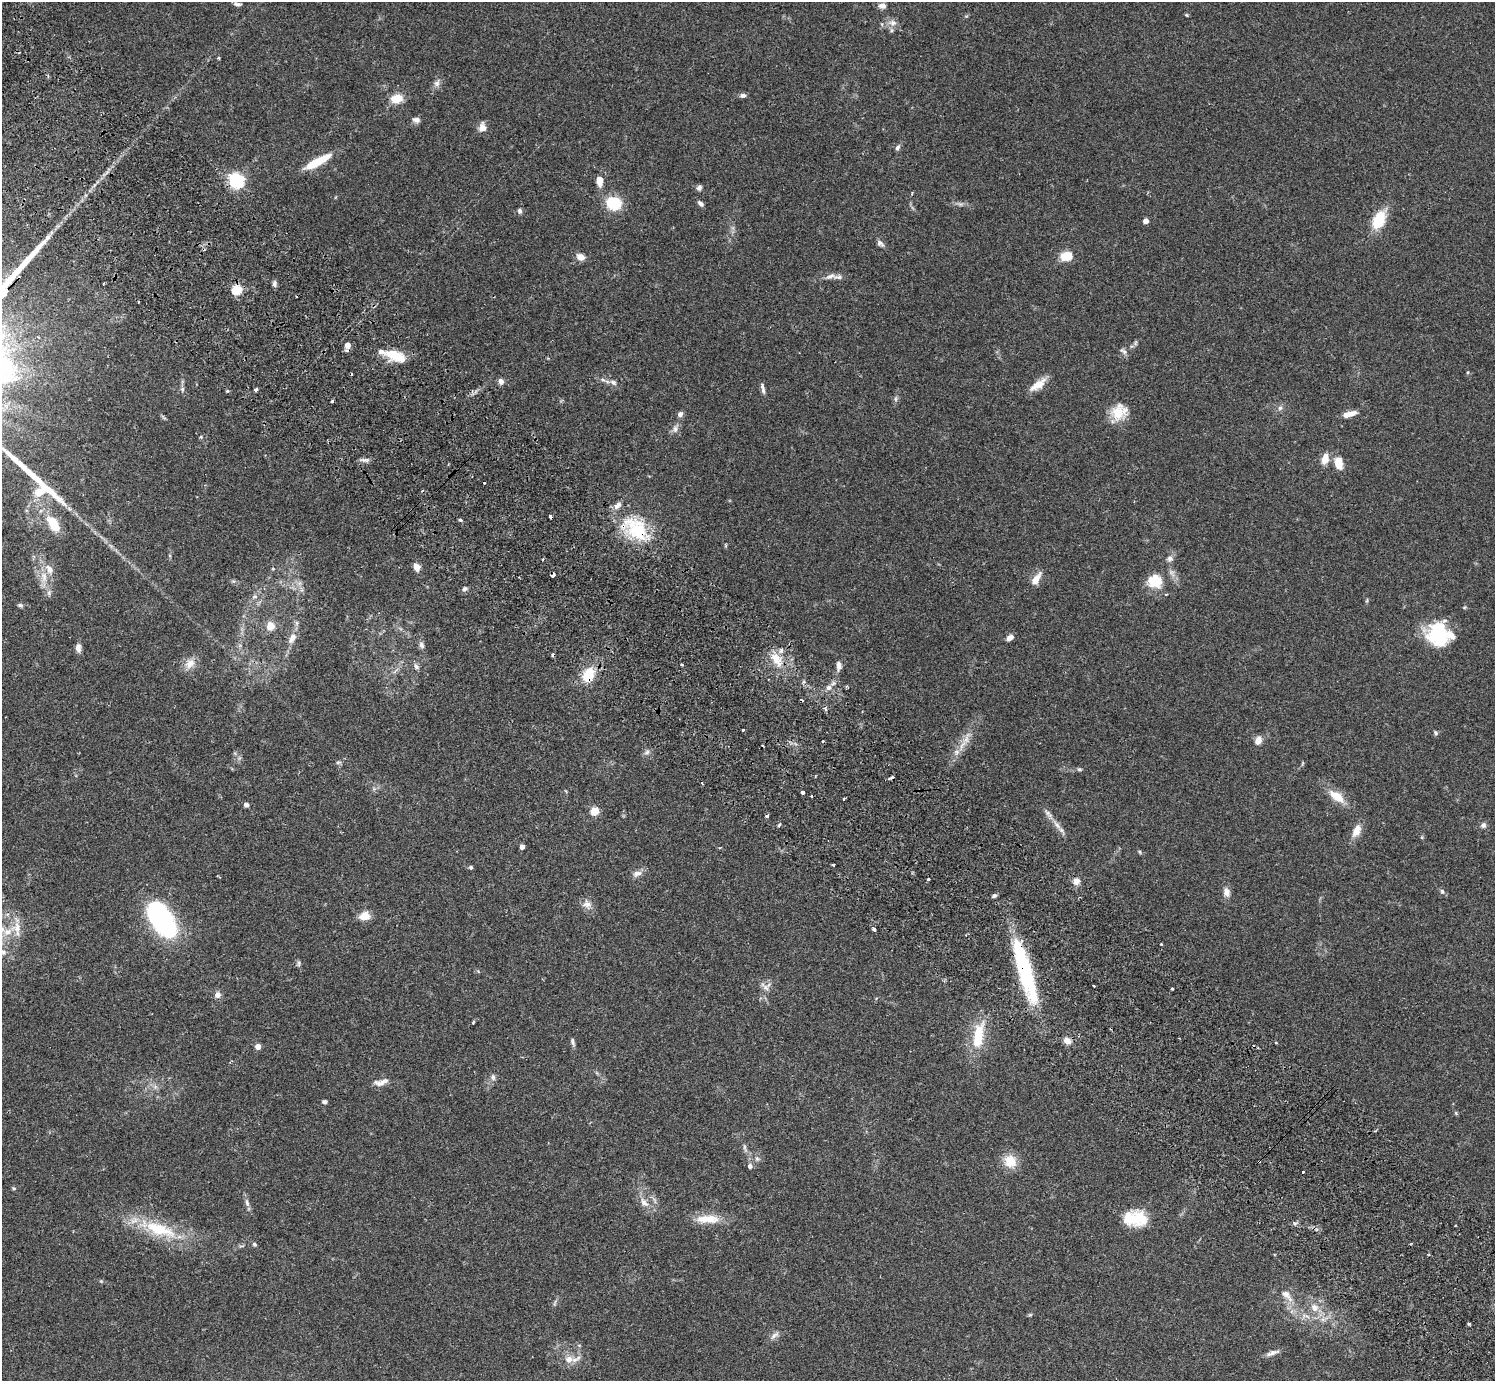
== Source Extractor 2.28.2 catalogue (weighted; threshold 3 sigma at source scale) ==
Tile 11 of 4 x 4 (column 3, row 3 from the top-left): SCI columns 3031-4523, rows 1726-3104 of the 6059 x 6069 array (HDU 1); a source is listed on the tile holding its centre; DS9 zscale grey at full resolution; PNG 1497 x 1383 px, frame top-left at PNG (2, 2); no overlay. Shown black and unused: <1% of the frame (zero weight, under 2 of 3 exposures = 3% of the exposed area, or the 3 px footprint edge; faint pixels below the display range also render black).
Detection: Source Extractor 2.28.2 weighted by HDU 2 'WHT'; one run over the whole footprint, this tile lists its part. Background 0.107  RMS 0.0065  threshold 0.029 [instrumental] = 3 sigma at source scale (4.5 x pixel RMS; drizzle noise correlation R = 1.50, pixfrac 1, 0.05/0.05 arcsec/px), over >= 5 px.
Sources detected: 173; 10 cosmic-ray / hot-pixel residue — not listed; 7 inside a brighter listed object's ellipse — not listed separately; the other 156 listed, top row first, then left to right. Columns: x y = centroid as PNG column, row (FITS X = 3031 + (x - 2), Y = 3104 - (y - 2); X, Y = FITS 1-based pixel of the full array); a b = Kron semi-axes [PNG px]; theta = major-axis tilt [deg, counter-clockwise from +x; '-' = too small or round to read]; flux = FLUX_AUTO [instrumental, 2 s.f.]
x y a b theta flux
237 4 11 5 -10 1.8
882 6 9 7 -10 2.5
1186 15 4 4 - 0.64
892 23 12 9 -11 4.3
218 58 4 3 - 0.73
437 83 12 8 66 3
743 95 8 6 0 1.9
397 99 14 10 10 11
416 120 9 7 -10 2.7
482 127 12 9 83 4
897 147 8 5 61 1.7
317 162 32 8 29 18
236 181 6 6 - 180
599 181 12 7 -85 5.9
699 188 7 6 - 1.7
614 203 16 14 -18 21
701 203 8 5 -42 2
960 204 8 5 -24 1.7
520 211 6 5 - 1.7
1379 220 17 10 60 25
1146 221 4 4 - 5.3
880 243 11 6 -40 2.1
1067 256 15 11 1 9.1
581 257 7 6 - 6.5
830 276 14 6 23 3
274 284 8 5 89 1.8
236 290 5 5 - 44
347 345 6 6 - 5.6
1132 346 7 4 17 1.1
1123 351 12 6 -35 2
395 355 25 11 -20 17
1468 372 5 3 - 0.6
603 380 6 4 -19 1.2
501 381 7 6 - 2.8
613 382 10 7 -32 2.5
1038 385 24 9 35 7.9
182 389 7 6 - 1.5
256 389 4 3 - 2.2
763 390 10 5 -76 2.1
227 391 4 3 - 0.7
895 399 9 4 90 1.4
332 401 3 2 - 1.3
1280 408 7 6 - 2
1118 413 22 18 78 14
680 414 6 5 - 2.7
1350 414 16 6 15 5.9
675 429 11 7 84 2.9
1325 459 12 7 75 7.2
365 460 14 5 1 2.2
1339 463 13 8 -78 9.5
484 483 3 2 - 1.1
551 517 4 3 - 2.8
460 520 5 4 - 0.96
53 524 24 13 -59 15
636 529 38 24 -41 41
1170 558 10 8 67 2.8
542 559 3 3 - 0.93
417 567 8 7 - 4.3
553 575 4 3 - 9.1
44 577 19 9 -85 8.5
1036 579 17 7 57 6.5
1155 581 12 11 - 22
464 589 6 5 - 1.8
254 596 8 6 2 1.9
1367 600 6 3 72 0.75
20 605 7 5 -9 1.3
270 626 11 10 - 6.5
1439 634 25 22 -20 44
292 638 15 8 59 4.8
1010 638 8 6 37 3.2
421 645 10 7 -71 2.2
78 648 11 6 -87 3.3
776 659 24 12 -53 12
190 663 17 12 52 6.5
682 664 3 3 - 1.4
839 666 11 6 -88 3.3
416 667 10 6 -55 2
588 675 15 11 63 17
828 687 7 7 - 2.6
826 709 6 4 -86 1.6
743 730 3 3 - 1.3
1436 733 6 5 - 1.2
1258 740 10 7 67 4.5
962 745 20 6 62 6.6
647 752 8 6 29 1.9
338 762 8 4 8 1.1
1302 763 6 4 70 0.69
1079 769 6 5 - 0.96
802 792 3 3 - 4.1
812 796 3 2 - 0.99
1337 796 22 10 -36 12
844 799 3 2 - 0.7
246 805 4 4 - 2.9
594 811 5 5 - 26
767 816 3 3 - 2
779 825 5 3 - 0.72
1057 825 18 6 -53 4.7
1483 825 8 7 - 2
1356 831 18 10 63 6.6
1422 837 6 3 72 0.71
522 847 4 4 - 4
1140 852 6 4 -39 0.93
833 865 3 2 - 1.1
471 867 5 5 - 1.1
637 874 13 8 17 3.6
928 879 3 3 - 0.87
1076 881 9 8 - 4
1442 891 7 5 -58 1.5
1227 892 11 8 -80 4.2
994 896 6 4 25 1.4
587 904 13 10 -14 4.6
364 916 12 9 9 7.4
163 921 29 14 -57 160
16 929 24 13 -79 11
874 929 4 3 - 3.8
3 952 11 7 -46 3.5
299 963 9 5 78 1.2
1024 969 76 13 -73 73
1093 986 3 2 - 0.83
766 988 12 9 -55 3.8
1172 989 3 3 - 1.8
217 995 8 8 - 3
473 1023 4 3 - 0.89
978 1035 28 11 82 23
1067 1041 10 7 -38 4.2
573 1042 10 5 -75 1.8
258 1047 4 4 - 7.2
493 1077 10 7 -80 2.1
381 1082 21 8 13 4.7
155 1087 7 5 46 1.7
325 1102 6 5 - 1.5
1456 1113 5 4 - 0.79
745 1148 13 4 -74 1.9
757 1158 7 5 -45 1.5
1010 1161 14 13 - 13
750 1166 6 6 - 1.9
1303 1172 3 3 - 1.4
14 1188 6 4 -21 0.82
644 1202 16 8 -47 5
247 1203 12 5 -77 2.5
1135 1218 28 18 -2 22
708 1219 33 11 0 13
1295 1223 6 4 17 1.2
160 1229 53 18 -19 36
254 1244 6 5 - 1.2
1429 1255 4 2 - 0.64
101 1281 5 5 - 0.71
1287 1295 22 8 -50 6.7
555 1303 9 3 77 1.2
1315 1307 13 11 -46 7.2
1030 1315 6 4 1 0.77
1306 1316 14 5 -19 3.4
1469 1324 3 3 - 0.97
774 1335 15 6 38 2.8
1272 1353 21 5 19 3.2
569 1359 15 10 9 6.5
Overlapping masked pixels (flux is a lower limit): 6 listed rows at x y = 347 345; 551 517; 636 529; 553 575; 588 675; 1024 969
Isophote crosses this tile's border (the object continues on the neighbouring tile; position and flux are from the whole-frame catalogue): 1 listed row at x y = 3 952